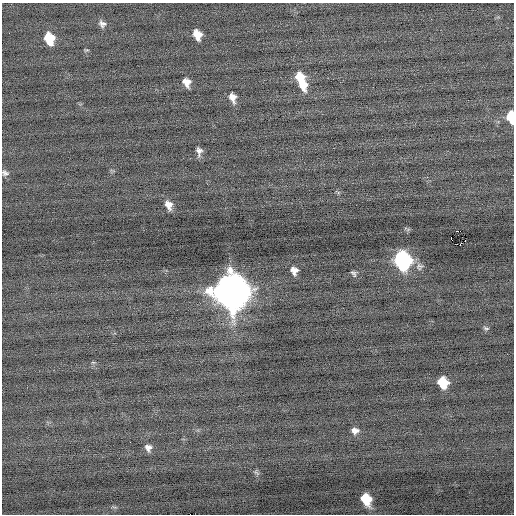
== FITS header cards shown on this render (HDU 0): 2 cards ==
NAXIS1  =                  512 / Axis length
NAXIS2  =                  512 / Axis length

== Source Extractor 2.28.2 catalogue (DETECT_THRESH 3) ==
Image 512 x 512 px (HDU 0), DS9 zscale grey, 1 PNG px = 1 image px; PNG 516 x 516 px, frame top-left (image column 1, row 512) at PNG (2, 3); no overlay
Background -0.0249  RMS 0.68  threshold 2.03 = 3 sigma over >= 5 px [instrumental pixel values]
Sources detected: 28; all 28 listed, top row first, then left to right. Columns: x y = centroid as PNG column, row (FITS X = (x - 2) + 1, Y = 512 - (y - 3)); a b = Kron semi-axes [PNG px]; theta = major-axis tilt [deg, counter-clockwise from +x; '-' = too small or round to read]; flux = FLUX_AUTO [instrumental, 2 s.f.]
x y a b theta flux
102 24 10 8 -48 200
197 35 10 7 -67 700
49 38 10 8 -72 1400
86 50 8 4 21 56
300 77 10 8 -24 830
187 82 8 7 - 430
302 84 15 9 -61 900
232 97 11 7 -71 370
511 117 10 6 -83 1500
199 151 11 7 -88 230
5 173 9 7 -25 150
168 205 11 7 -67 380
458 231 4 2 - 6400
451 237 4 3 - 1700
465 240 2 2 - 27
461 243 3 2 - 18
402 260 11 9 -69 13000
419 266 11 10 - 220
294 270 8 7 - 290
354 273 7 5 -48 110
230 291 14 13 - 120000
486 328 8 5 -21 90
93 362 6 4 -1 63
443 382 9 8 - 1400
355 431 9 7 -1 240
148 448 9 8 - 240
256 473 10 5 -41 100
366 499 10 8 -62 1300
At the frame edge (FLAGS 8, measured only in part): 2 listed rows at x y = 511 117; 5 173